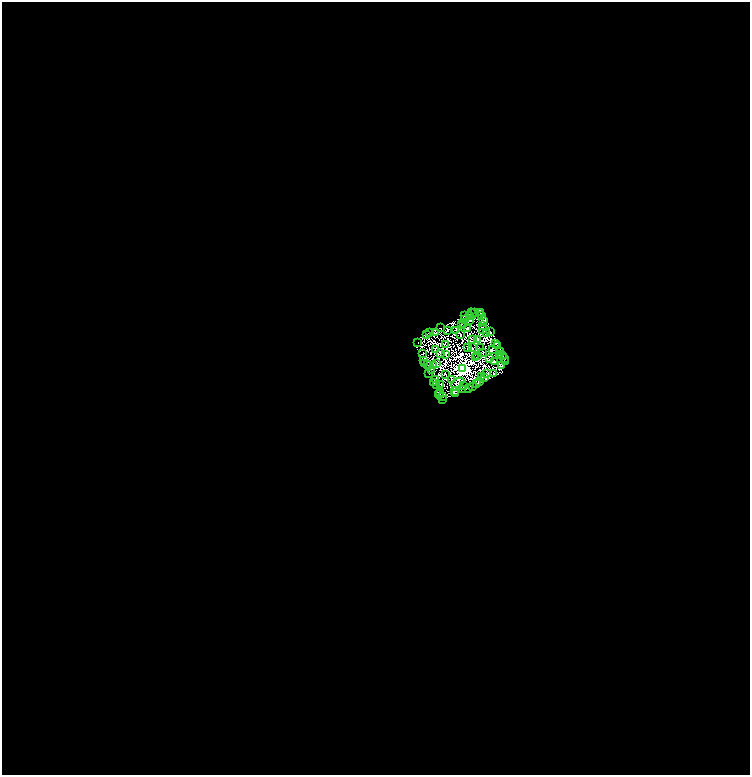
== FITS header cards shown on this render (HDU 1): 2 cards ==
NAXIS1  =                 1496
NAXIS2  =                 1546

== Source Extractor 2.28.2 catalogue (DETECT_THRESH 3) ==
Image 1496 x 1546 px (HDU 1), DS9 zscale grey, zoomed out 1/2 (1 PNG px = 2 x 2 image px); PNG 752 x 777 px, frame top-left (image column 1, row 1546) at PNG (2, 2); each listed source drawn as its Kron ellipse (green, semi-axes under 4 px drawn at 4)
Background 0.665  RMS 0.13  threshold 0.38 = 3 sigma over >= 5 px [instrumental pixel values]
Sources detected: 98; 19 cannot appear on this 1/2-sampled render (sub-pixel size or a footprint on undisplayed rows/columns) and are neither listed nor drawn; the other 79 listed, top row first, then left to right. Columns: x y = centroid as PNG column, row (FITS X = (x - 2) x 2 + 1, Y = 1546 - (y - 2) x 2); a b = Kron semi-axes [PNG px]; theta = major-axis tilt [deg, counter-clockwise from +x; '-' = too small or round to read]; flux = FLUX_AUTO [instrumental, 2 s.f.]
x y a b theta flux
475 312 2 1 - 7.7
481 313 2 1 - 6.4
472 314 5 2 - 10
470 315 3 2 - 17
481 315 3 2 - 8.6
465 316 3 1 - 6.9
465 319 3 1 - 13
469 320 4 2 - 9.3
484 320 2 1 - 6.6
463 323 2 1 - 10
462 324 4 1 - 12
483 325 4 1 - 11
440 328 2 1 - 6.2
467 329 3 1 - 15
455 330 2 1 - 6.4
483 330 2 1 - 7.1
447 331 2 1 - 11
435 332 2 1 - 13
491 332 2 1 - 6.6
429 333 3 2 - 14
426 334 2 1 - 9.1
461 334 2 1 - 8.7
486 334 2 1 - 8.6
472 339 3 1 - 9.3
478 339 2 1 - 3.4
418 342 2 1 - 7.1
495 343 2 1 - 9
445 345 2 1 - 3.4
498 346 3 2 - 6.6
468 348 4 1 - 5.7
473 348 2 1 - 7.2
480 348 3 1 - 9.6
435 349 2 1 - 5.8
492 349 2 2 - 12
501 351 4 3 - 8.6
483 353 2 1 - 10
423 354 3 2 - 0.76
441 354 4 2 - 12
500 354 3 2 - 6.1
446 355 2 1 - 4.5
478 356 3 1 - 6.2
503 356 2 1 - 5.6
475 357 2 1 - 7.1
490 358 2 1 - 9
504 359 2 1 - 7.5
423 360 3 2 - 8.7
495 361 3 1 - 6.9
505 362 3 1 - 11
425 364 3 1 - 17
427 364 2 1 - 7.9
437 364 3 1 - 8.6
433 366 3 1 - 13
501 366 2 2 - 9.8
463 368 4 4 - 8000
431 370 3 2 - 5.4
428 373 2 1 - 6.9
446 374 2 1 - 7.4
486 374 3 1 - 7.9
493 374 2 1 - 7.3
481 376 3 1 - 5.8
484 377 2 1 - 7.3
436 379 2 1 - 7
451 380 2 1 - 8.7
434 382 3 1 - 12
479 382 4 2 - 20
458 383 7 3 27 19
476 383 2 1 - 11
437 385 3 2 - 15
441 385 3 2 - 12
463 385 2 1 - 5.2
473 386 2 1 - 6.8
469 388 2 1 - 6.2
463 389 3 1 - 13
440 392 4 1 - 6.4
454 392 2 1 - 4.5
455 393 2 1 - 5.6
439 395 4 3 - 37
442 397 2 1 - 17
442 400 2 1 - 7.8
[19 sub-pixel or undisplayed-footprint detections neither listed nor drawn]